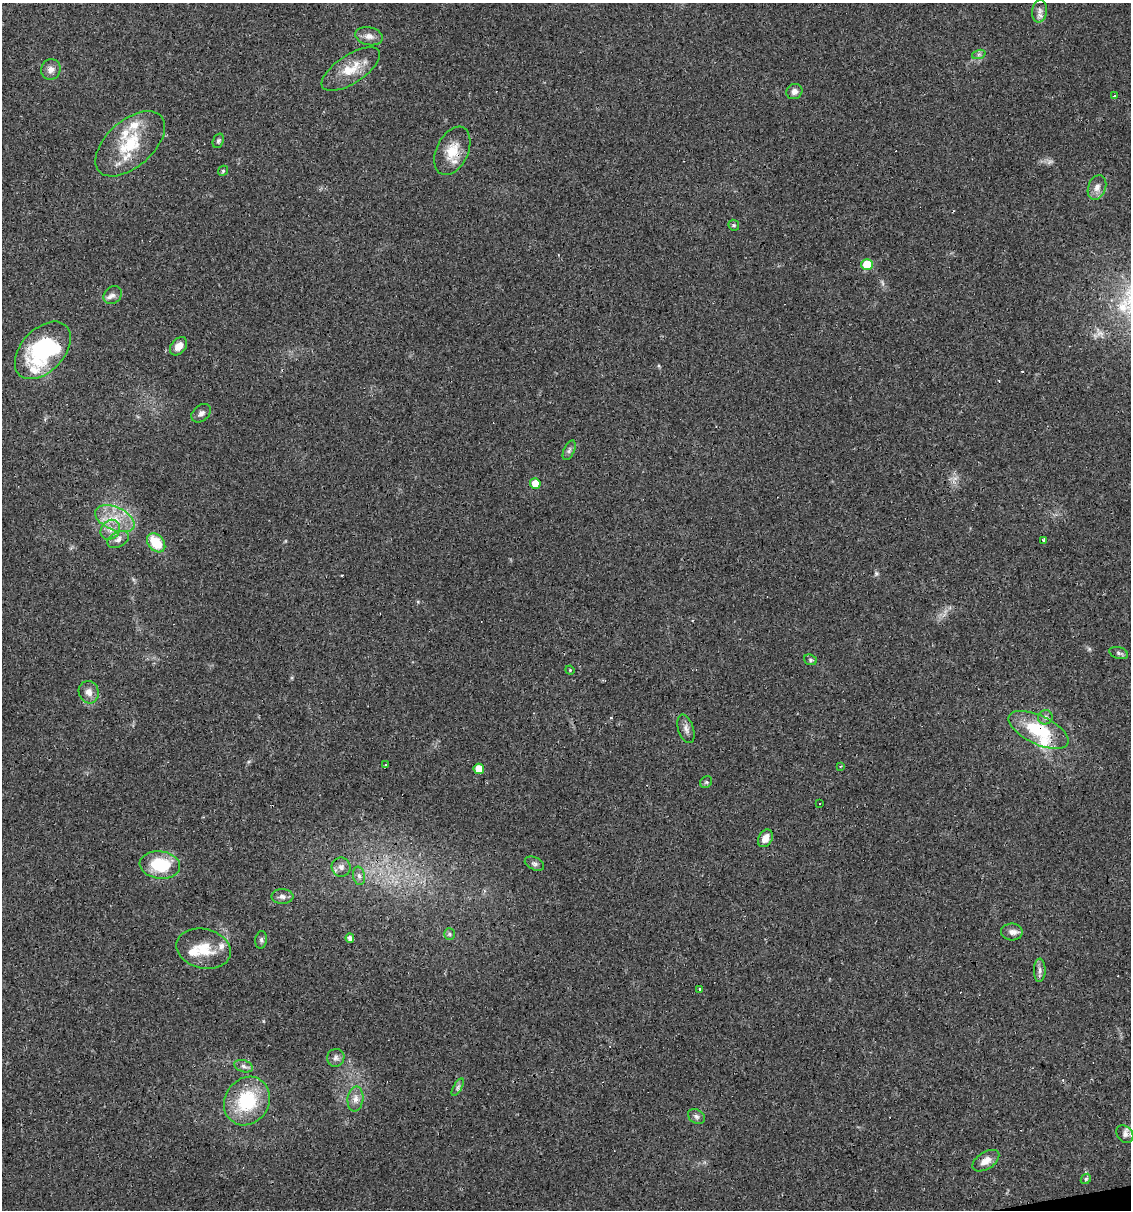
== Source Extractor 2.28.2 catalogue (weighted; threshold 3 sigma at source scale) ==
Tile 6 of 4 x 4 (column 2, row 2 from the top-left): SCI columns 1196-2324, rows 2417-3624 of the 4603 x 4832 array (HDU 1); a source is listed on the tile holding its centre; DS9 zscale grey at full resolution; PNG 1133 x 1212 px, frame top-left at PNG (2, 3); each listed source drawn as its Kron ellipse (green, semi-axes under 4 px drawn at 4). Shown black and unused: <1% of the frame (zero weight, under 2 of 3 exposures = <1% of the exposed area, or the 3 px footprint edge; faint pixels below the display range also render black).
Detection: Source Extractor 2.28.2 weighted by HDU 2 'WHT'; one run over the whole footprint, this tile lists its part. Background 0.0829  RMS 0.0064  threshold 0.0286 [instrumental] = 3 sigma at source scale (4.5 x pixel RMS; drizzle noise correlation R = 1.50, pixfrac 1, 0.0396/0.0396 arcsec/px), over >= 5 px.
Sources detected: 81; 1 too faint to see at this stretch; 15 cosmic-ray / hot-pixel residue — neither listed nor drawn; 6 inside a brighter listed object's ellipse — not listed separately; the other 59 listed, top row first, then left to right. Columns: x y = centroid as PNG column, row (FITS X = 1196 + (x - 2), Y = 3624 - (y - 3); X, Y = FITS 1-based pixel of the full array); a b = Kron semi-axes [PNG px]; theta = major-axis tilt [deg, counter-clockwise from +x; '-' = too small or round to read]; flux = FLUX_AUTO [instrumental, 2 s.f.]
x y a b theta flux
1040 11 11 7 81 3.1
369 36 14 9 -12 4.3
979 54 7 4 19 1.3
351 69 33 14 33 15
51 70 10 9 - 3.9
794 92 8 7 - 2.9
1114 96 4 3 - 0.98
218 141 7 5 70 1.2
130 144 41 23 41 32
452 151 26 16 64 14
223 171 5 4 - 0.8
1097 187 13 8 69 4.5
734 225 6 5 - 0.93
867 265 5 5 - 21
113 295 10 8 43 3
178 346 10 7 50 6
43 350 34 21 47 75
201 413 11 7 39 2.6
569 450 10 5 65 1.8
535 483 5 5 - 9.7
115 519 21 11 -24 13
110 530 10 9 - 5
118 539 11 7 29 3.4
1043 540 3 2 - 1.8
156 543 11 7 -49 19
1119 653 10 5 -16 1.7
810 660 6 5 - 1.2
570 670 5 4 - 0.65
89 692 11 10 - 4.6
1045 717 7 7 - 2.2
686 729 15 7 -72 3.3
1039 730 32 14 -25 32
385 764 3 3 - 1.7
840 766 3 2 - 0.64
479 769 5 5 - 11
706 782 6 5 - 1
819 803 3 3 - 6.6
765 838 9 6 60 5.3
534 864 10 6 -24 1.9
160 865 20 13 -7 29
341 867 9 9 - 3.4
359 876 9 6 -80 2.1
282 897 11 7 0 2.7
1012 932 11 8 -3 3.9
449 934 6 5 - 1.1
350 938 5 4 - 3.1
261 940 9 5 82 1.5
204 949 28 19 -13 16
1040 970 12 5 89 2.3
700 989 3 3 - 1
336 1058 9 8 - 2.5
244 1066 9 6 -18 2.2
458 1087 10 4 60 1.6
355 1099 12 8 82 4.1
247 1101 25 22 57 39
696 1116 9 6 -32 1.9
1125 1134 10 7 -51 3.1
986 1161 15 8 33 5.4
1086 1179 5 4 - 0.95
Overlapping masked pixels (flux is a lower limit): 2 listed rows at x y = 452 151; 1039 730